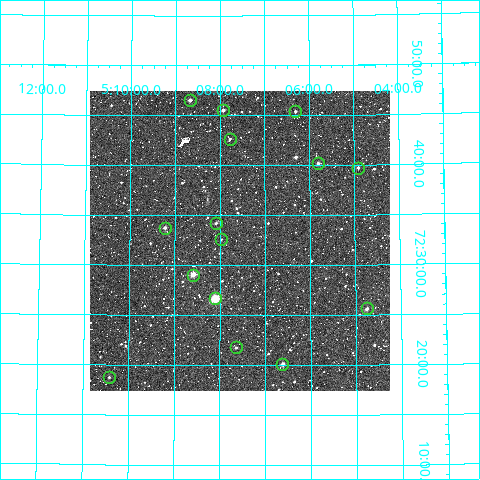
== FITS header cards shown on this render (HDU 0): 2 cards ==
NAXIS1  =                  300
NAXIS2  =                  300

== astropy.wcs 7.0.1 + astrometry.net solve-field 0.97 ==
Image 300 x 300 px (HDU 0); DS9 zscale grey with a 90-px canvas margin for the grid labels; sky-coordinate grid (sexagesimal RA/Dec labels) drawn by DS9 from the SOLVED WCS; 15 Tycho-2 reference stars matched to detected sources circled (green)
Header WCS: RA---TAN/DEC--TAN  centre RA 05:07:33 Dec +72:33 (76.89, +72.54 deg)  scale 6 arcsec/px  FOV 30.0' x 30.0'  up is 0 deg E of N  parity normal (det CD < 0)
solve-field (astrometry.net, Tycho-2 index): VERIFIED the header's WCS against the Tycho-2 star catalogue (verified at 2 index scales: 10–15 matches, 0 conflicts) and refined it, rather than solving blind
Solved WCS: RA---TAN-SIP/DEC--TAN-SIP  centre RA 05:07:34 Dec +72:32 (76.89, +72.54 deg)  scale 6 arcsec/px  FOV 30.0' x 30.0'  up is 0 deg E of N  parity normal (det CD < 0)
The solver's refit moves the header's centre by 2 arcsec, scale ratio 0.9993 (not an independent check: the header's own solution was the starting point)
Tycho-2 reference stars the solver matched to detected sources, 15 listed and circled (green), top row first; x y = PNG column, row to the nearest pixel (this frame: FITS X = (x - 90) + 1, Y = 300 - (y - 91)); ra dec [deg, ICRS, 3 dp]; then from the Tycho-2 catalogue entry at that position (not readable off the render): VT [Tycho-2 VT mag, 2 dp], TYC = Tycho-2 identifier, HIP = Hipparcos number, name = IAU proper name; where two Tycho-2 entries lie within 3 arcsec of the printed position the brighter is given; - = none
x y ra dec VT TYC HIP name
190 100 77.170 +72.775 10.53 4350-278-1 - -
223 110 76.982 +72.759 11.12 4350-687-1 - -
295 111 76.578 +72.757 11.56 4350-667-1 - -
230 139 76.944 +72.711 11.27 4350-255-1 - -
318 163 76.451 +72.670 11.10 4350-114-1 - -
358 168 76.229 +72.661 11.42 4350-673-1 - -
216 223 77.022 +72.571 11.53 4350-577-1 - -
165 228 77.305 +72.563 11.46 4350-280-1 - -
221 239 76.993 +72.543 12.11 4350-448-1 - -
193 275 77.149 +72.484 9.28 4350-231-1 - -
215 298 77.026 +72.445 8.49 4350-914-1 - -
367 308 76.187 +72.427 11.18 4350-674-1 - -
236 347 76.910 +72.363 11.65 4350-648-1 - -
282 364 76.654 +72.335 10.14 4350-572-1 - -
109 377 77.606 +72.312 11.81 4350-177-1 - -